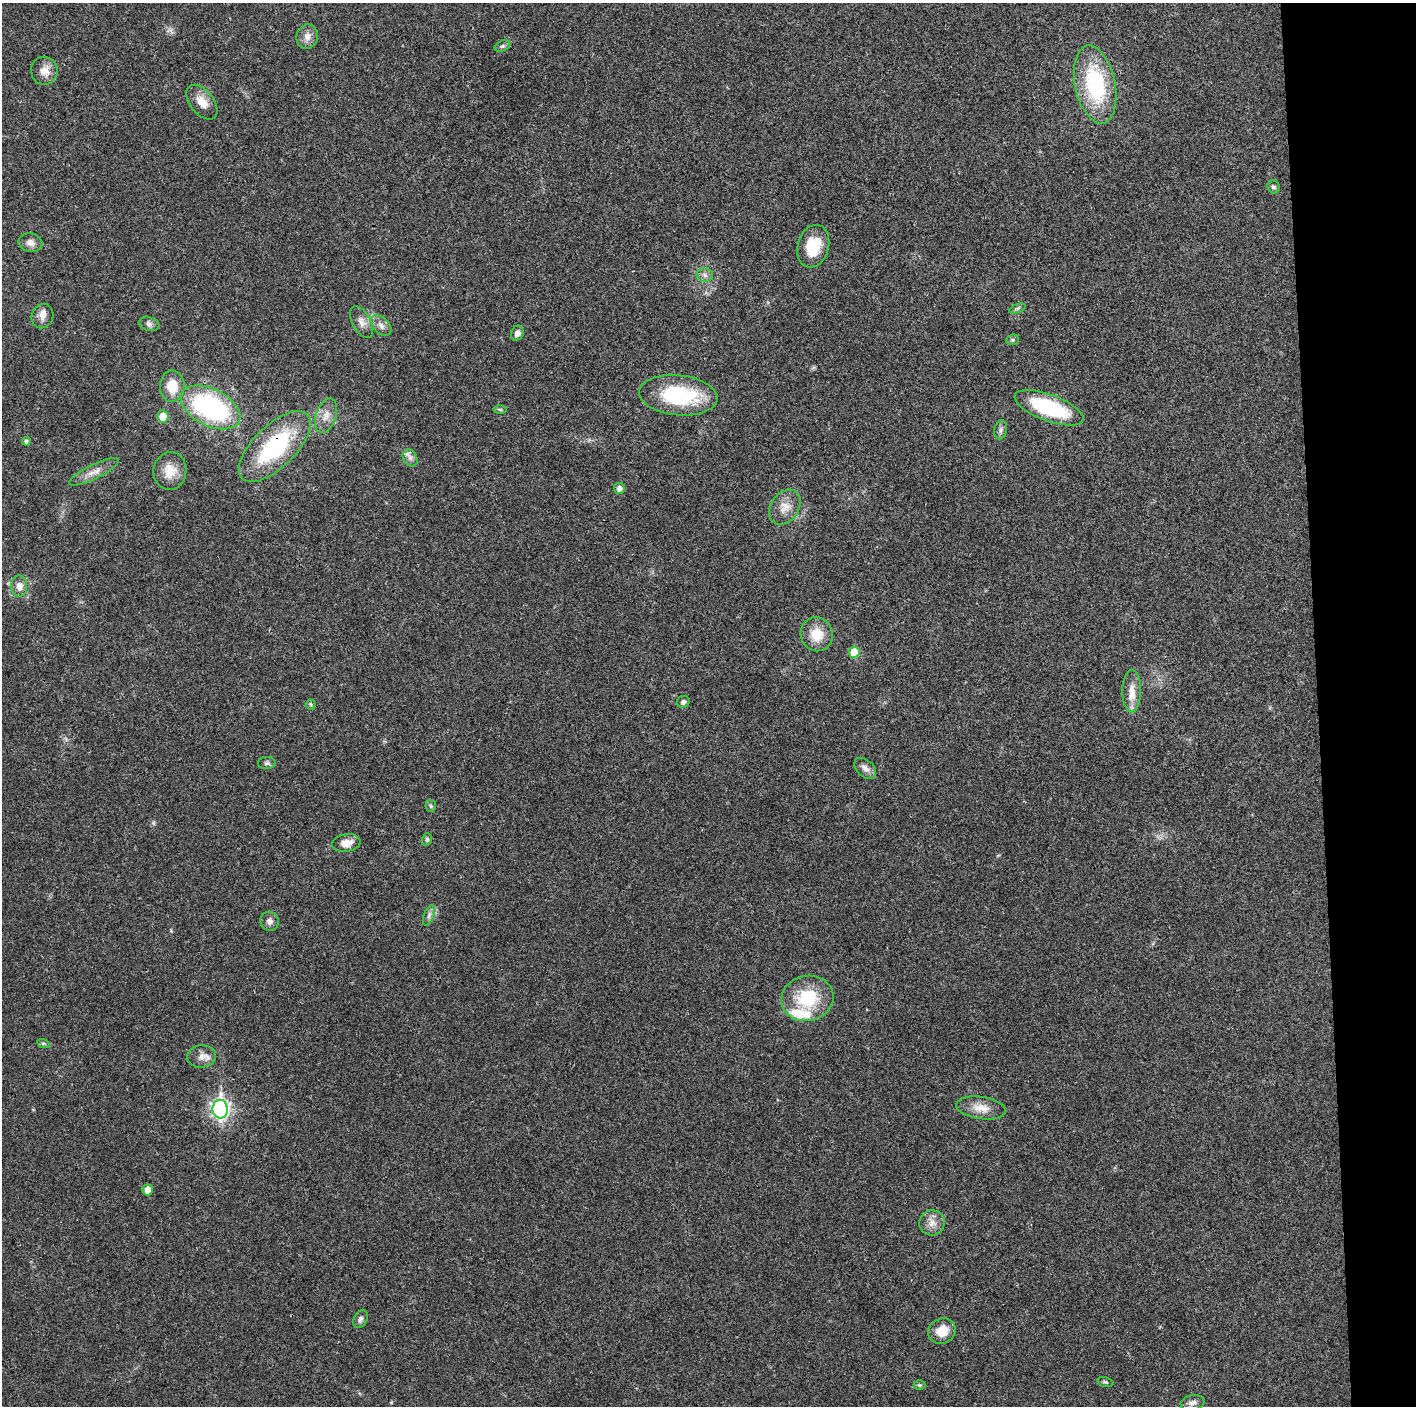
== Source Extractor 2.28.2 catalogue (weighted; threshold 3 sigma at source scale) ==
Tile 6 of 3 x 3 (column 3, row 2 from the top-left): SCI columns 2829-4242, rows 1411-2814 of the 4244 x 4222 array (HDU 1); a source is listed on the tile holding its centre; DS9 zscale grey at full resolution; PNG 1418 x 1408 px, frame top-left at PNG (2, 3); each listed source drawn as its Kron ellipse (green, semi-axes under 4 px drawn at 4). Shown black and unused: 7% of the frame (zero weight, under 3 of 4 exposures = <1% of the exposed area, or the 3 px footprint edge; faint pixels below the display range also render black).
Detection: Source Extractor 2.28.2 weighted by HDU 2 'WHT'; one run over the whole footprint, this tile lists its part. Background 0.0193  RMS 0.0039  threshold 0.0177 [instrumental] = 3 sigma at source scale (4.5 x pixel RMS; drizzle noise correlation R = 1.50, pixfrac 1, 0.05/0.05 arcsec/px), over >= 5 px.
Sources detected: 58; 2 inside a brighter listed object's ellipse — not listed separately; the other 56 listed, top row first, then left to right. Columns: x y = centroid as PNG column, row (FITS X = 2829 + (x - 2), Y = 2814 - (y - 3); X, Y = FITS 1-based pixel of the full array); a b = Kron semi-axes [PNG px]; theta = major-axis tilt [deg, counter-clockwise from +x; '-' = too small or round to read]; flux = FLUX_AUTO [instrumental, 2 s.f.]
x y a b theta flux
307 37 12 10 73 2.8
502 46 8 5 26 0.87
44 71 14 13 - 4.1
1095 84 40 20 -78 36
202 102 20 11 -51 5.2
1274 187 6 6 - 0.94
30 243 12 9 -11 2.4
813 246 21 15 74 11
705 275 8 7 - 1.4
1017 308 8 4 19 0.69
42 316 12 10 68 2.8
362 322 17 9 -62 2.8
149 324 10 7 -15 1.4
381 325 12 8 -45 2.1
517 333 7 6 - 2.2
1013 340 6 5 - 0.66
172 386 16 12 -89 8.3
678 395 39 20 -6 31
210 407 32 18 -27 63
1049 408 36 13 -20 31
500 409 7 4 0 0.66
163 416 6 5 - 6
326 416 18 10 72 4.2
1001 430 10 6 80 1.2
26 441 4 4 - 1.1
275 446 46 21 44 41
410 458 9 7 -59 1.6
170 471 19 16 83 6.6
94 472 27 7 26 3.7
619 488 5 5 - 2.1
785 507 19 14 56 5
19 586 10 8 90 3
817 634 17 16 - 7.8
854 652 6 5 - 8.9
1132 691 21 9 90 4.6
683 702 6 6 - 1.2
311 704 5 5 - 0.64
267 763 9 6 -1 0.93
865 768 13 8 -42 2.3
431 806 6 5 - 0.73
427 839 6 5 - 0.73
346 843 14 8 9 3.9
429 915 10 5 69 1.3
269 921 9 9 - 1.8
807 998 26 22 13 19
43 1043 6 4 -19 0.6
201 1056 14 11 6 3.1
981 1108 25 11 -8 5.6
220 1109 9 7 -89 140
148 1190 5 5 - 4.3
932 1223 13 12 - 3.4
361 1319 9 6 66 1.4
942 1331 14 12 29 6.4
1105 1382 8 4 -15 0.73
919 1385 6 5 - 0.54
1192 1403 12 7 10 2.2
Overlapping masked pixels (flux is a lower limit): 1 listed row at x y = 275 446